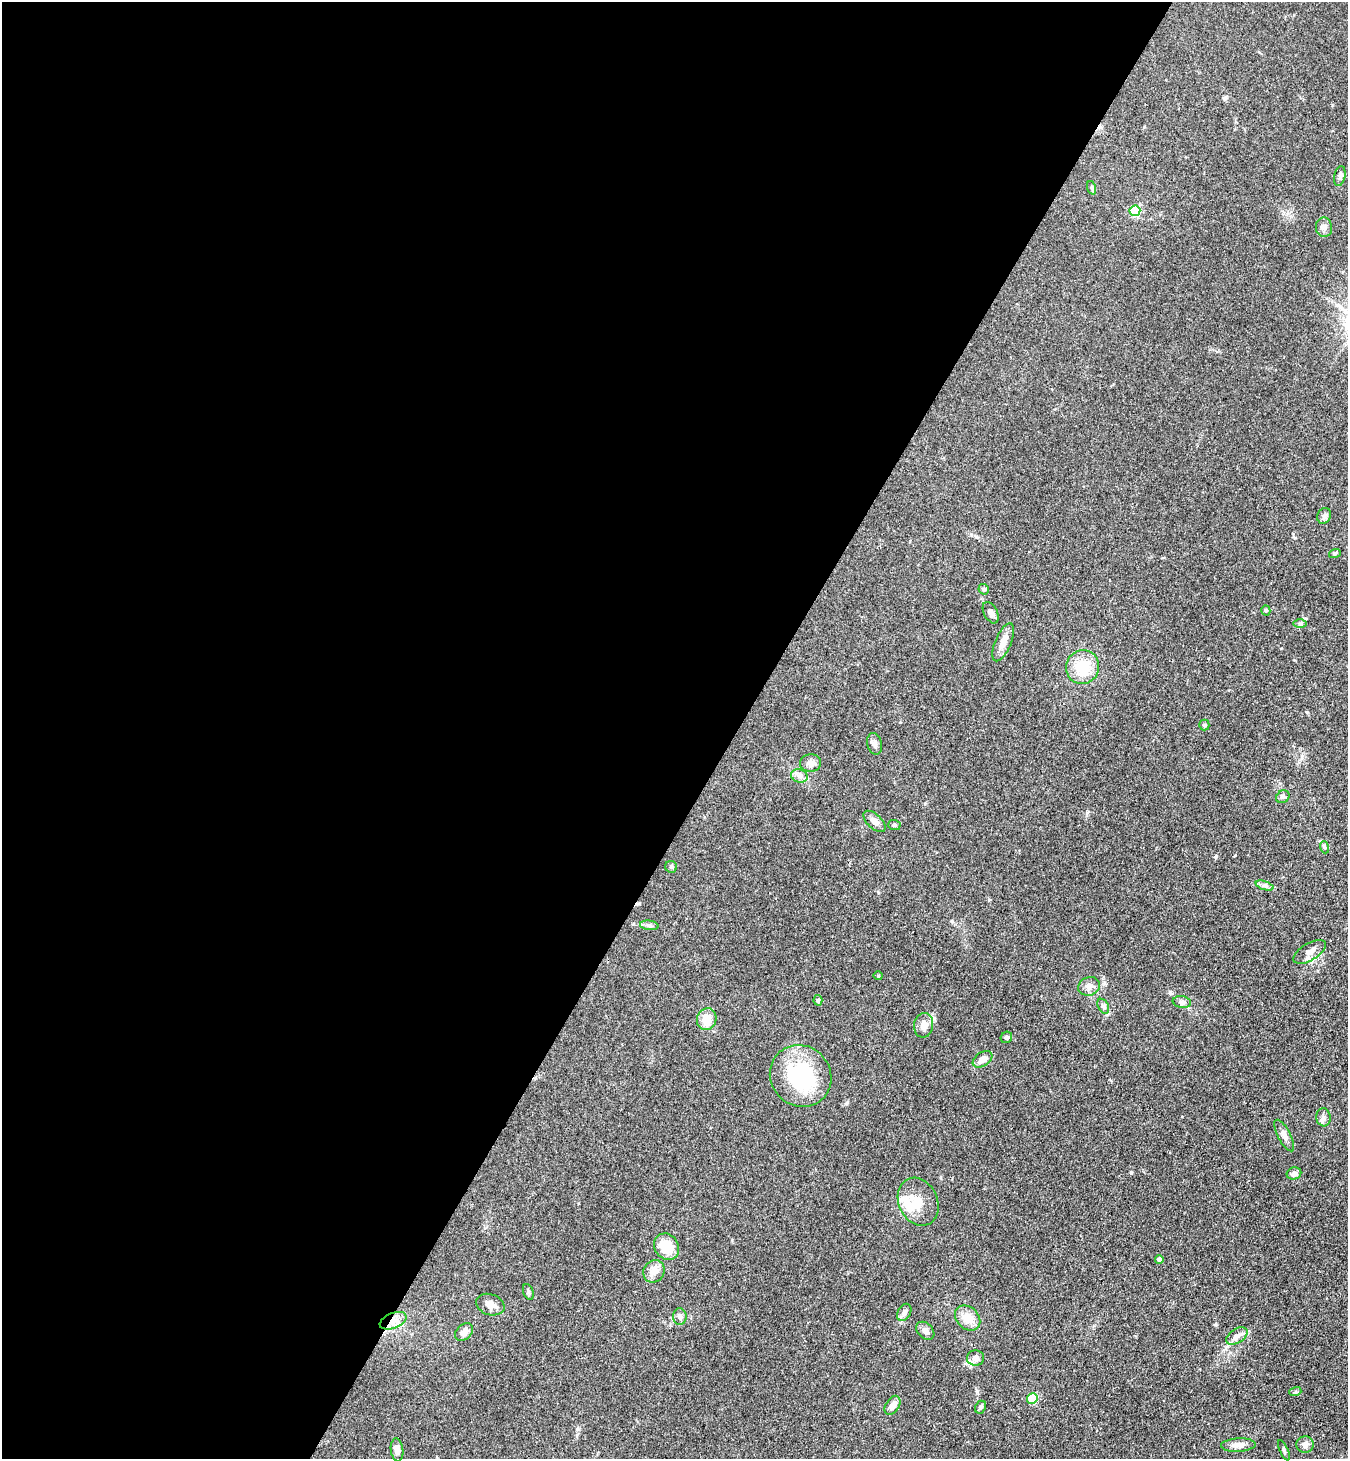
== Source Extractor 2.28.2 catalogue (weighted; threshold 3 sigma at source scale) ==
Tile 5 of 4 x 4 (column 1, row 2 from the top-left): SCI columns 339-1684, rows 2951-4407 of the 5923 x 5900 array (HDU 1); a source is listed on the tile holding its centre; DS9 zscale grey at full resolution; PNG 1350 x 1461 px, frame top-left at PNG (2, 2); each listed source drawn as its Kron ellipse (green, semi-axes under 4 px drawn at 4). Shown black and unused: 55% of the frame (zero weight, under 3 of 4 exposures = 5% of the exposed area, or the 3 px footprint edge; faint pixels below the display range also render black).
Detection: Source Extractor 2.28.2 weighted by HDU 2 'WHT'; one run over the whole footprint, this tile lists its part. Background 0.101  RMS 0.0064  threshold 0.0287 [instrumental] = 3 sigma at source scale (4.5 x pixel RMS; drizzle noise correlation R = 1.50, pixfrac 1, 0.05/0.05 arcsec/px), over >= 5 px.
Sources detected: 62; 2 inside a brighter object's white glare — neither listed nor drawn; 1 inside a brighter listed object's ellipse — not listed separately; the other 59 listed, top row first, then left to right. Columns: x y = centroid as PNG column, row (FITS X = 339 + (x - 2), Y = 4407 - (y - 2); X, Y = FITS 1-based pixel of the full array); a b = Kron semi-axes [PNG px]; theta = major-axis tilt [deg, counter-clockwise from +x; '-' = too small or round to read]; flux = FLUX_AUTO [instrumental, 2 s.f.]
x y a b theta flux
1340 176 10 5 77 1.5
1092 188 7 4 -71 0.92
1135 211 5 5 - 46
1324 227 10 8 -82 2.7
1324 516 8 6 65 1.8
1335 553 6 4 19 0.88
984 589 6 5 - 0.98
1266 610 5 4 - 0.79
991 613 11 6 -63 2.6
1300 624 6 4 1 1
1003 642 20 8 67 5.7
1083 667 17 16 - 19
1204 725 5 5 - 0.82
874 744 11 7 -77 2.2
810 763 10 9 - 3.1
799 776 8 6 -19 2.4
1283 797 7 6 - 1.4
874 821 14 7 -43 3.3
894 825 6 5 - 0.98
1324 847 6 4 -71 0.86
671 867 6 6 - 1.1
1264 885 9 4 -19 1.6
649 925 9 5 -7 1.6
1310 952 18 8 31 4.3
878 976 4 4 - 0.65
1089 986 11 9 20 3.7
818 1000 5 4 - 0.98
1182 1002 9 6 -10 2
1103 1006 8 5 -60 1.4
707 1019 11 9 70 9.1
924 1025 12 9 80 5.1
1006 1037 6 5 - 1.3
983 1059 11 7 34 4.8
801 1076 32 30 -49 48
1323 1117 9 7 -82 2.4
1284 1135 17 6 -62 3.4
1294 1173 7 6 - 2.4
918 1202 25 19 -65 12
666 1247 14 12 -52 15
1159 1259 4 4 - 3.1
654 1271 11 10 - 5.5
528 1292 8 5 -70 1.3
490 1305 15 10 -18 4.6
904 1312 9 6 61 2.6
680 1317 8 6 -85 2.3
968 1318 14 11 -45 9.4
393 1321 14 7 22 5.5
925 1331 10 7 -44 2.8
464 1332 10 7 42 4.5
1237 1336 12 7 33 3.3
975 1358 8 7 - 3.3
1295 1392 6 4 17 0.81
1032 1398 5 5 - 34
893 1405 10 6 58 3.4
980 1407 7 5 63 1.4
1238 1445 17 6 3 4.6
1305 1445 8 8 - 3
397 1450 11 6 -83 3.1
1284 1450 11 3 -65 1.1
Overlapping masked pixels (flux is a lower limit): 1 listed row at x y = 393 1321
Unlisted compact peaks at least as high as the median listed source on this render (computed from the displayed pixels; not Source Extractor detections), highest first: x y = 1131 1173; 1216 856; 1235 855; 1215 1325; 1307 712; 1087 812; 578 1429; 878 892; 1295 538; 952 921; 847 1103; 977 1391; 1332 105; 633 924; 1225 98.